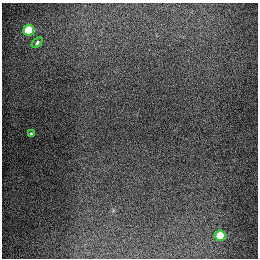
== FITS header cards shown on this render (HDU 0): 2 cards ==
NAXIS1  =                  256
NAXIS2  =                  256

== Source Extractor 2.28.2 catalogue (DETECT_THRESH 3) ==
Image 256 x 256 px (HDU 0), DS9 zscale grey, 1 PNG px = 1 image px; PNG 260 x 260 px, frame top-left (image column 1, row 256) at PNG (2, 3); each listed source drawn as its Kron ellipse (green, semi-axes under 4 px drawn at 4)
Background 1290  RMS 27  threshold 80.4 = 3 sigma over >= 5 px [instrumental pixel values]
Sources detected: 4; all 4 listed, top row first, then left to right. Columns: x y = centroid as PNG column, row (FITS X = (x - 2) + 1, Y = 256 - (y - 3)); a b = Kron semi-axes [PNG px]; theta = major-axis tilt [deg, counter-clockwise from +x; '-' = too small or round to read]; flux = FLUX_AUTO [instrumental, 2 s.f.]
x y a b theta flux
29 30 5 5 - 93000
37 43 6 4 41 3500
31 134 3 3 - 2400
220 236 5 5 - 67000